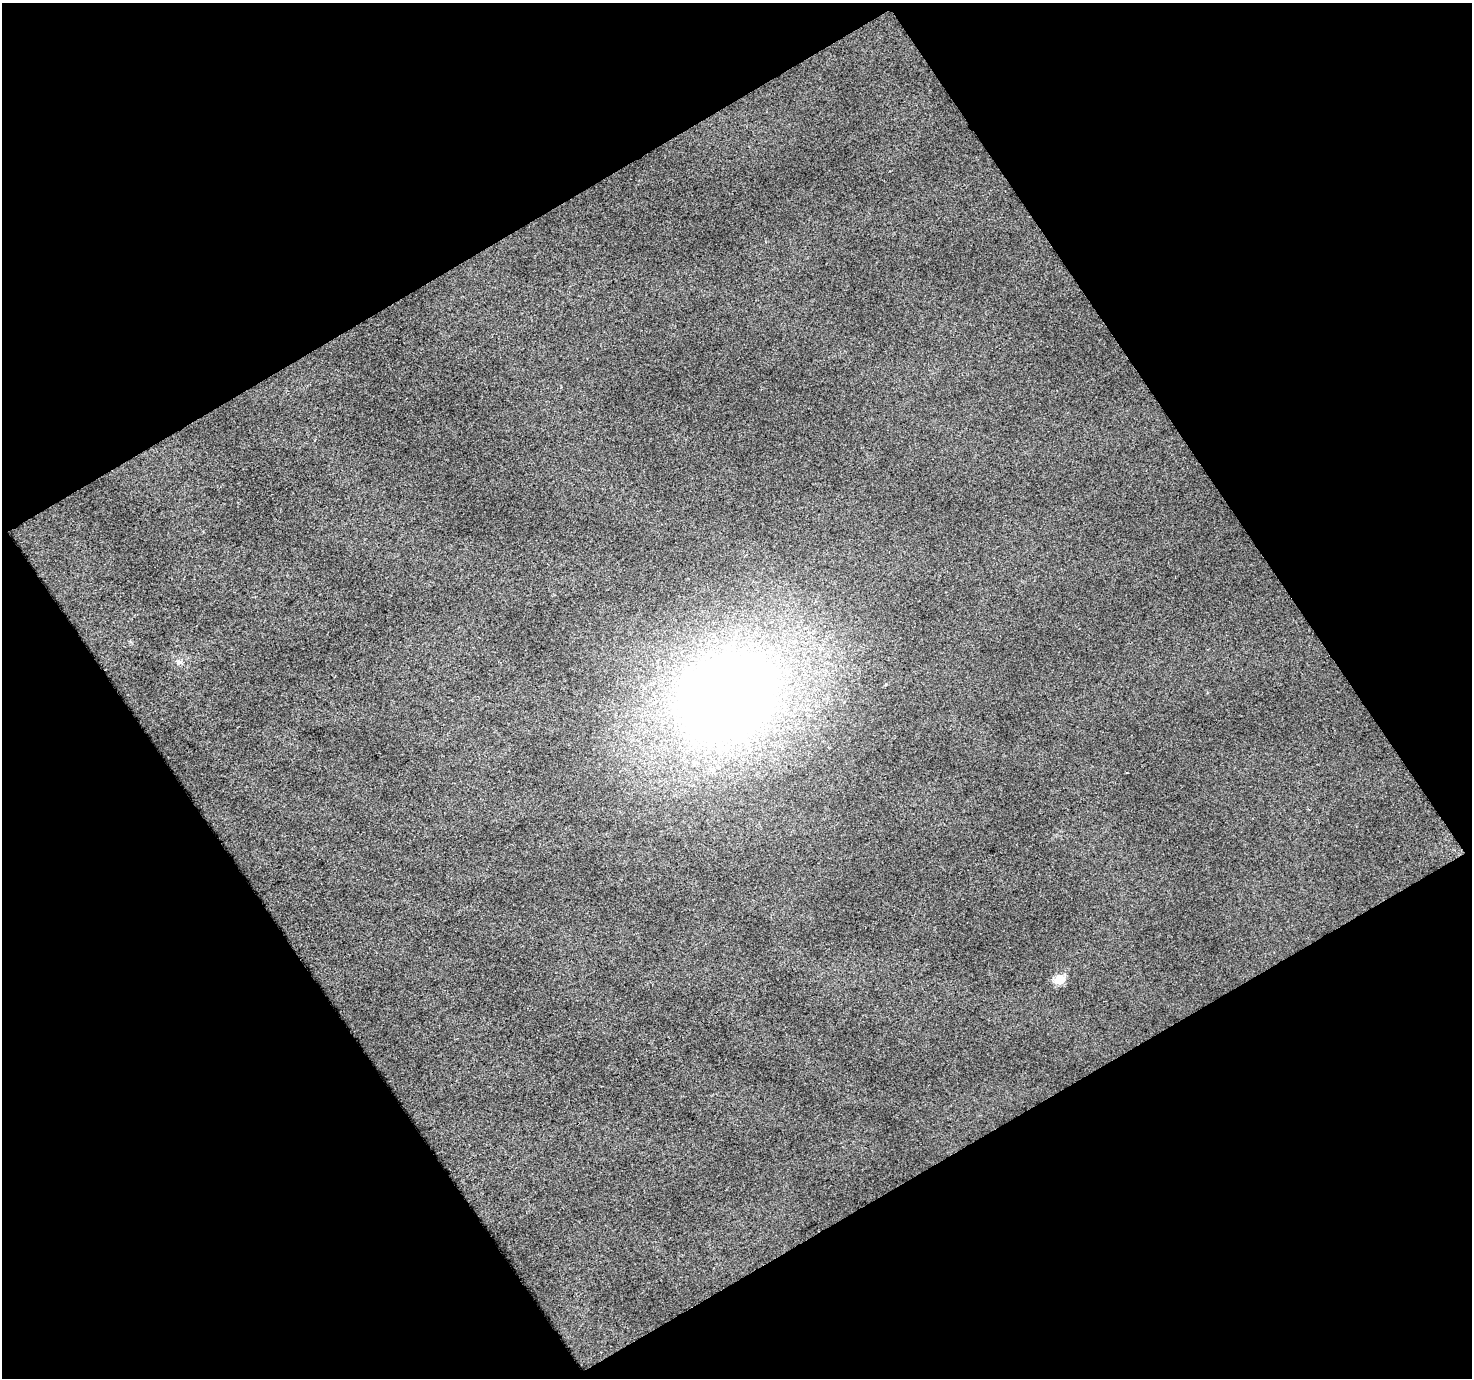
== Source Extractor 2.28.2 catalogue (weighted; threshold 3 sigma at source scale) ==
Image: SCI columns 1-1470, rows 40-1415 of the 1470 x 1450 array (HDU 1 of 3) = the unmasked area's bounding box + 8 px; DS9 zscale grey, full resolution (1 PNG px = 1 image px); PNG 1474 x 1380 px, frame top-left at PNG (2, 3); no overlay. Shown black and unused: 48% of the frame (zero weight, under 2 of 3 exposures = <1% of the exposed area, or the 3 px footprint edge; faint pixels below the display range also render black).
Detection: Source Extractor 2.28.2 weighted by HDU 2 'WHT'. Background 0.0302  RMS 0.013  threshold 0.0596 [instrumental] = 3 sigma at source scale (4.5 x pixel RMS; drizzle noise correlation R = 1.50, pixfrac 1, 0.0396/0.0396 arcsec/px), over >= 5 px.
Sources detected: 4; all 4 listed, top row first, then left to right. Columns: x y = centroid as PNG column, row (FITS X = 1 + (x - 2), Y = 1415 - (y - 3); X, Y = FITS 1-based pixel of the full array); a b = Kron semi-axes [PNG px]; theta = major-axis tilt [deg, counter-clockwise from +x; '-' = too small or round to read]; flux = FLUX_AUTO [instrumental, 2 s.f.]
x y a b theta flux
178 662 8 6 -21 3.5
730 695 86 67 32 1600
712 770 6 5 - 2.7
1060 979 6 5 - 65